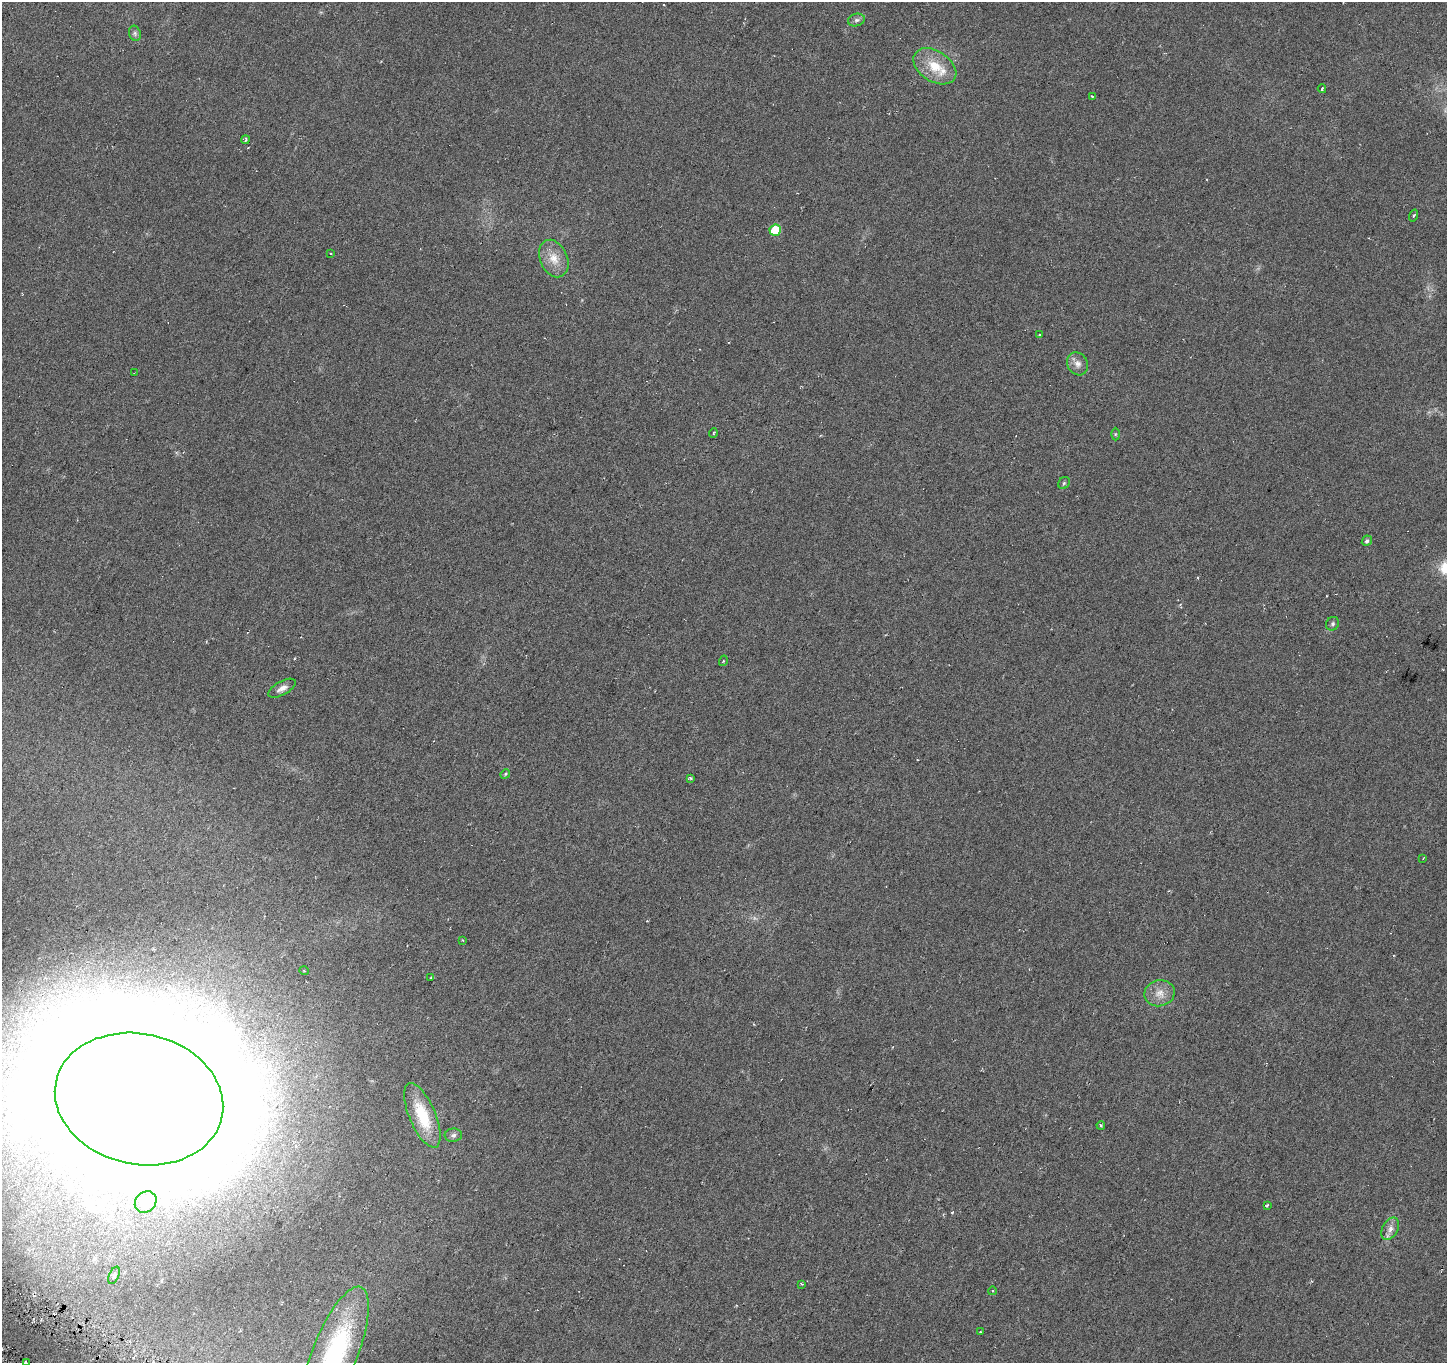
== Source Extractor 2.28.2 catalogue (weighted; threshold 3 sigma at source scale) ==
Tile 7 of 4 x 4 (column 3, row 2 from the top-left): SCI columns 2891-4335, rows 2920-4280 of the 5784 x 5904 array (HDU 1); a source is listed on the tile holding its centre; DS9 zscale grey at full resolution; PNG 1449 x 1365 px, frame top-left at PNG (2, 2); each listed source drawn as its Kron ellipse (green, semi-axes under 4 px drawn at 4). Shown black and unused: <1% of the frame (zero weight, under 3 of 6 exposures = <1% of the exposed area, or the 3 px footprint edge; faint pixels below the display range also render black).
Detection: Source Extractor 2.28.2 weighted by HDU 2 'WHT'; one run over the whole footprint, this tile lists its part. Background 0.0253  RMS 0.0052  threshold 0.0211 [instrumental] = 3 sigma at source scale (4.09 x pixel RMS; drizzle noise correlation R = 1.36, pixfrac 0.8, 0.0396/0.0396 arcsec/px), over >= 5 px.
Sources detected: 43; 2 cosmic-ray / hot-pixel residue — neither listed nor drawn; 1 inside a brighter listed object's ellipse — not listed separately; the other 40 listed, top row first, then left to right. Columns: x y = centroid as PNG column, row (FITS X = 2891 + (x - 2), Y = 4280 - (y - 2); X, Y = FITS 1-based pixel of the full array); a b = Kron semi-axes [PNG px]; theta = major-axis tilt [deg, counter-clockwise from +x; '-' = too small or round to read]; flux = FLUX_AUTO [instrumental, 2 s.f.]
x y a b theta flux
856 20 8 6 15 1.4
135 33 8 6 -70 1.1
935 66 23 15 -33 12
1322 89 4 3 - 0.65
1092 96 4 3 - 0.4
246 140 4 3 - 1.1
1414 216 6 3 71 0.51
775 230 6 5 - 16
331 254 3 2 - 0.38
554 258 19 13 -66 7.3
1039 335 4 3 - 0.38
1078 364 12 10 -60 3
134 373 3 2 - 0.35
713 433 5 3 - 0.38
1115 434 6 4 90 0.62
1064 483 6 5 - 0.76
1367 541 5 5 - 1.2
1332 624 7 6 - 1.1
723 661 5 3 - 0.43
282 688 15 6 29 2.9
505 774 5 4 - 0.6
691 778 4 3 - 0.67
1423 858 3 2 - 0.35
462 940 3 2 - 0.39
304 971 5 3 - 0.42
431 978 3 2 - 0.5
1160 993 15 13 13 5.2
139 1099 85 65 -12 8300
422 1115 34 13 -67 19
1101 1125 4 3 - 0.6
453 1135 8 6 5 1.4
146 1202 12 10 43 3
1267 1205 3 3 - 0.61
1390 1229 12 7 61 2.8
114 1275 9 5 65 1.1
801 1284 3 2 - 0.41
992 1291 4 3 - 0.5
980 1332 3 2 - 0.55
335 1353 71 22 68 69
26 1362 4 2 - 0.73
Isophote crosses this tile's border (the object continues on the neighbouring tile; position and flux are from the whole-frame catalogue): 3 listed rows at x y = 139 1099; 335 1353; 26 1362